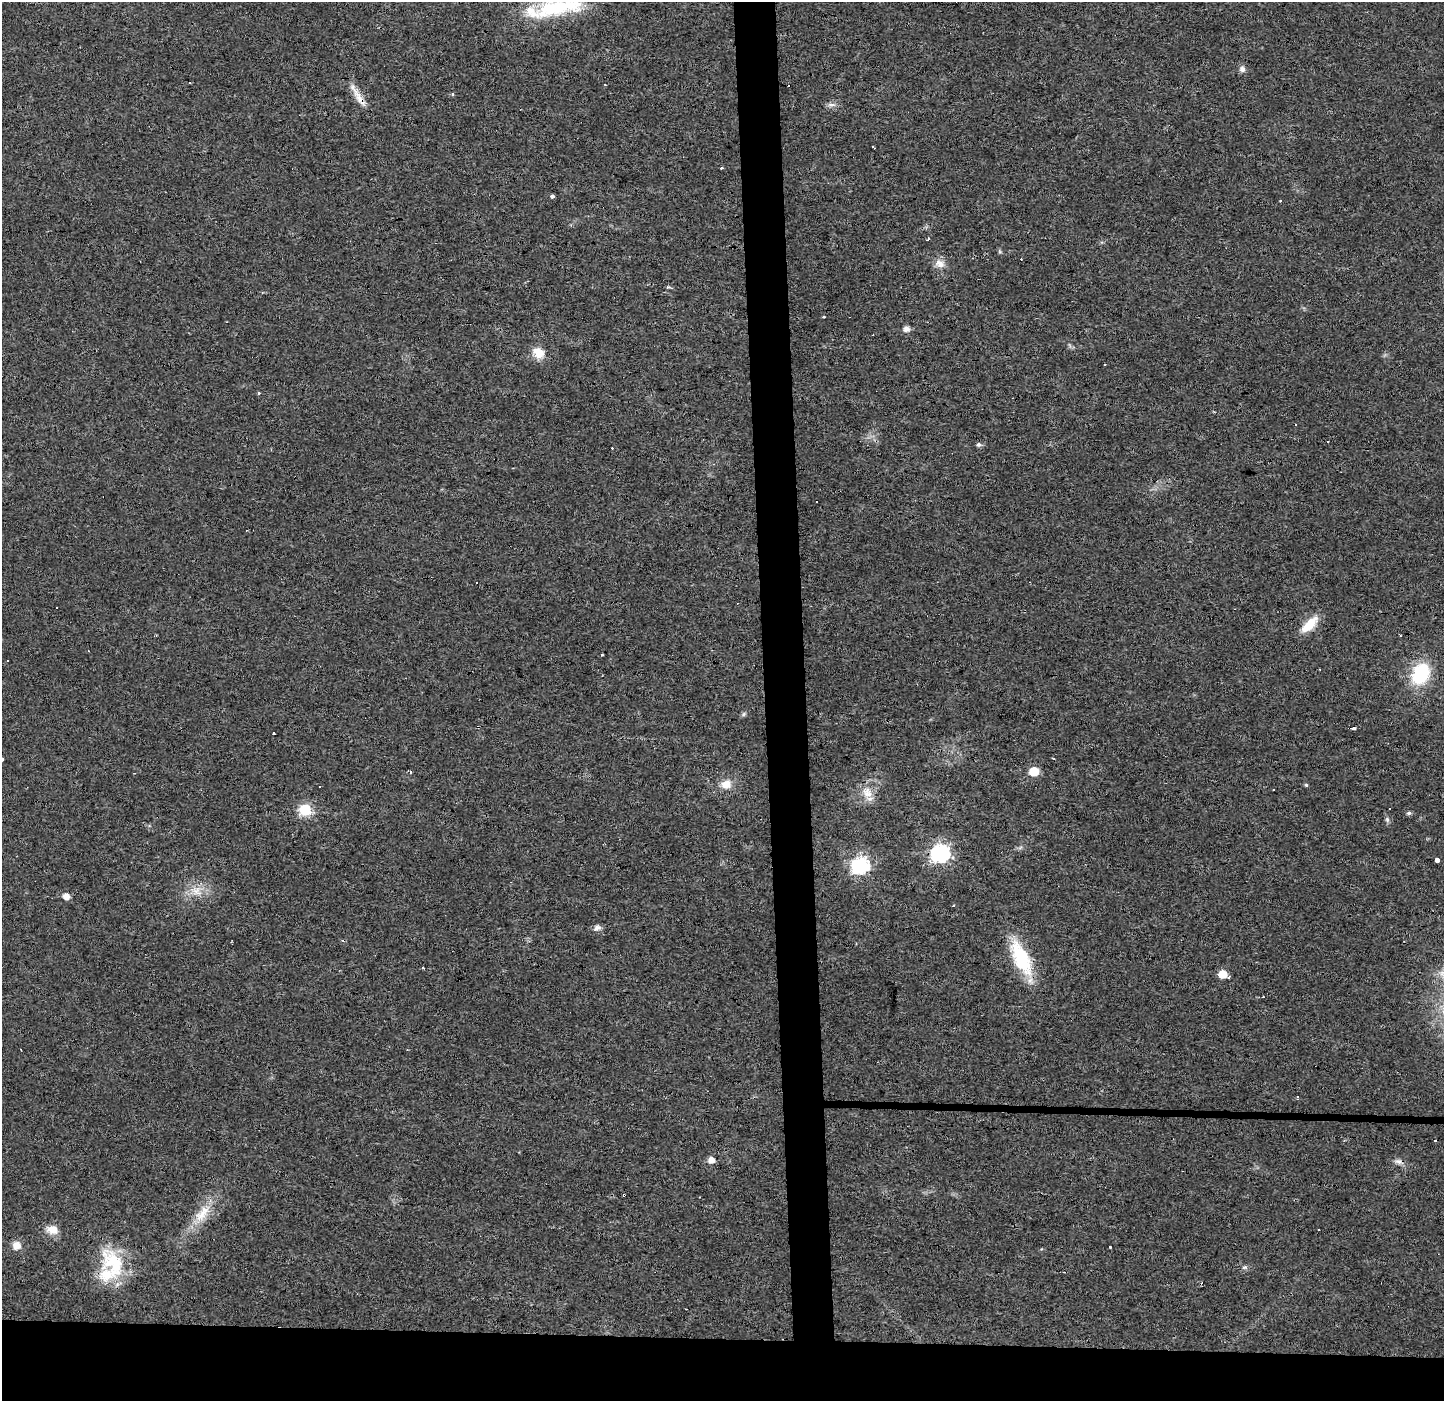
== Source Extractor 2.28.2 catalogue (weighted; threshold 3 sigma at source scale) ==
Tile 8 of 3 x 3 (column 2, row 3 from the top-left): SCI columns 1508-2949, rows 1-1399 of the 4457 x 4202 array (HDU 1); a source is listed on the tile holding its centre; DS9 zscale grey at full resolution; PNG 1446 x 1403 px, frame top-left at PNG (2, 2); no overlay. Shown black and unused: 7% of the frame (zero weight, under 3 of 4 exposures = <1% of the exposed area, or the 3 px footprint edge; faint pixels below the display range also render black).
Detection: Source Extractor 2.28.2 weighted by HDU 2 'WHT'; one run over the whole footprint, this tile lists its part. Background 0.0173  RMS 0.003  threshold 0.0136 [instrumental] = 3 sigma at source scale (4.5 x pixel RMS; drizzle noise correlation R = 1.50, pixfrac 1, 0.0396/0.0396 arcsec/px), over >= 5 px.
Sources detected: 72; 19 cosmic-ray / hot-pixel residue — not listed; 1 inside a brighter listed object's ellipse — not listed separately; the other 52 listed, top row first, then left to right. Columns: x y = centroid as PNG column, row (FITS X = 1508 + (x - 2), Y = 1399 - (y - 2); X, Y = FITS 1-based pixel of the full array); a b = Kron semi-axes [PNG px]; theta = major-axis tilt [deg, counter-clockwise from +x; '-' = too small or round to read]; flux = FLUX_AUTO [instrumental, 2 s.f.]
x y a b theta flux
558 7 66 20 8 24
1242 69 8 8 - 1.2
453 95 4 3 - 0.43
360 99 31 8 -59 3.8
831 105 13 5 4 1.1
873 147 4 2 - 0.26
722 168 3 3 - 0.64
553 196 3 3 - 7.2
928 239 4 3 - 0.84
939 263 14 10 -28 2.6
668 287 6 3 -17 0.41
823 317 3 3 - 1.2
906 329 6 6 - 1.8
538 353 15 12 -36 4.3
259 393 3 3 - 0.55
979 444 6 5 - 0.81
57 607 3 2 - 0.45
1310 624 25 10 45 6.1
8 660 3 3 - 1.1
1420 674 17 12 61 24
744 714 6 5 - 0.57
1353 728 4 3 - 2.2
274 734 3 3 - 1.3
2 759 3 3 - 2
1034 771 6 6 - 12
410 772 3 2 - 0.64
726 784 14 11 22 3.5
1306 785 5 4 - 0.38
867 792 17 14 -60 4.2
1390 809 3 2 - 0.37
305 810 6 6 - 30
1409 813 6 5 - 0.66
1387 820 8 5 -65 0.7
940 853 7 7 - 110
1437 860 4 4 - 5.6
861 865 7 7 - 79
196 891 17 13 -13 4.7
66 896 6 6 - 2.6
954 905 3 2 - 0.32
597 928 11 8 30 1.2
1021 958 44 18 -65 19
1222 974 6 6 - 6.9
1297 1096 3 3 - 0.81
711 1160 6 6 - 2.4
1398 1161 13 7 -13 1.4
202 1214 33 14 52 8.1
52 1230 14 10 -12 3.6
1319 1230 3 3 - 0.71
16 1245 9 9 - 3
1110 1247 3 3 - 0.64
114 1264 43 26 -61 18
1245 1267 8 6 1 0.71
Overlapping masked pixels (flux is a lower limit): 1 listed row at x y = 360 99
Isophote crosses this tile's border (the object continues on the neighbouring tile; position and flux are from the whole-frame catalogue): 2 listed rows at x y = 558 7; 2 759